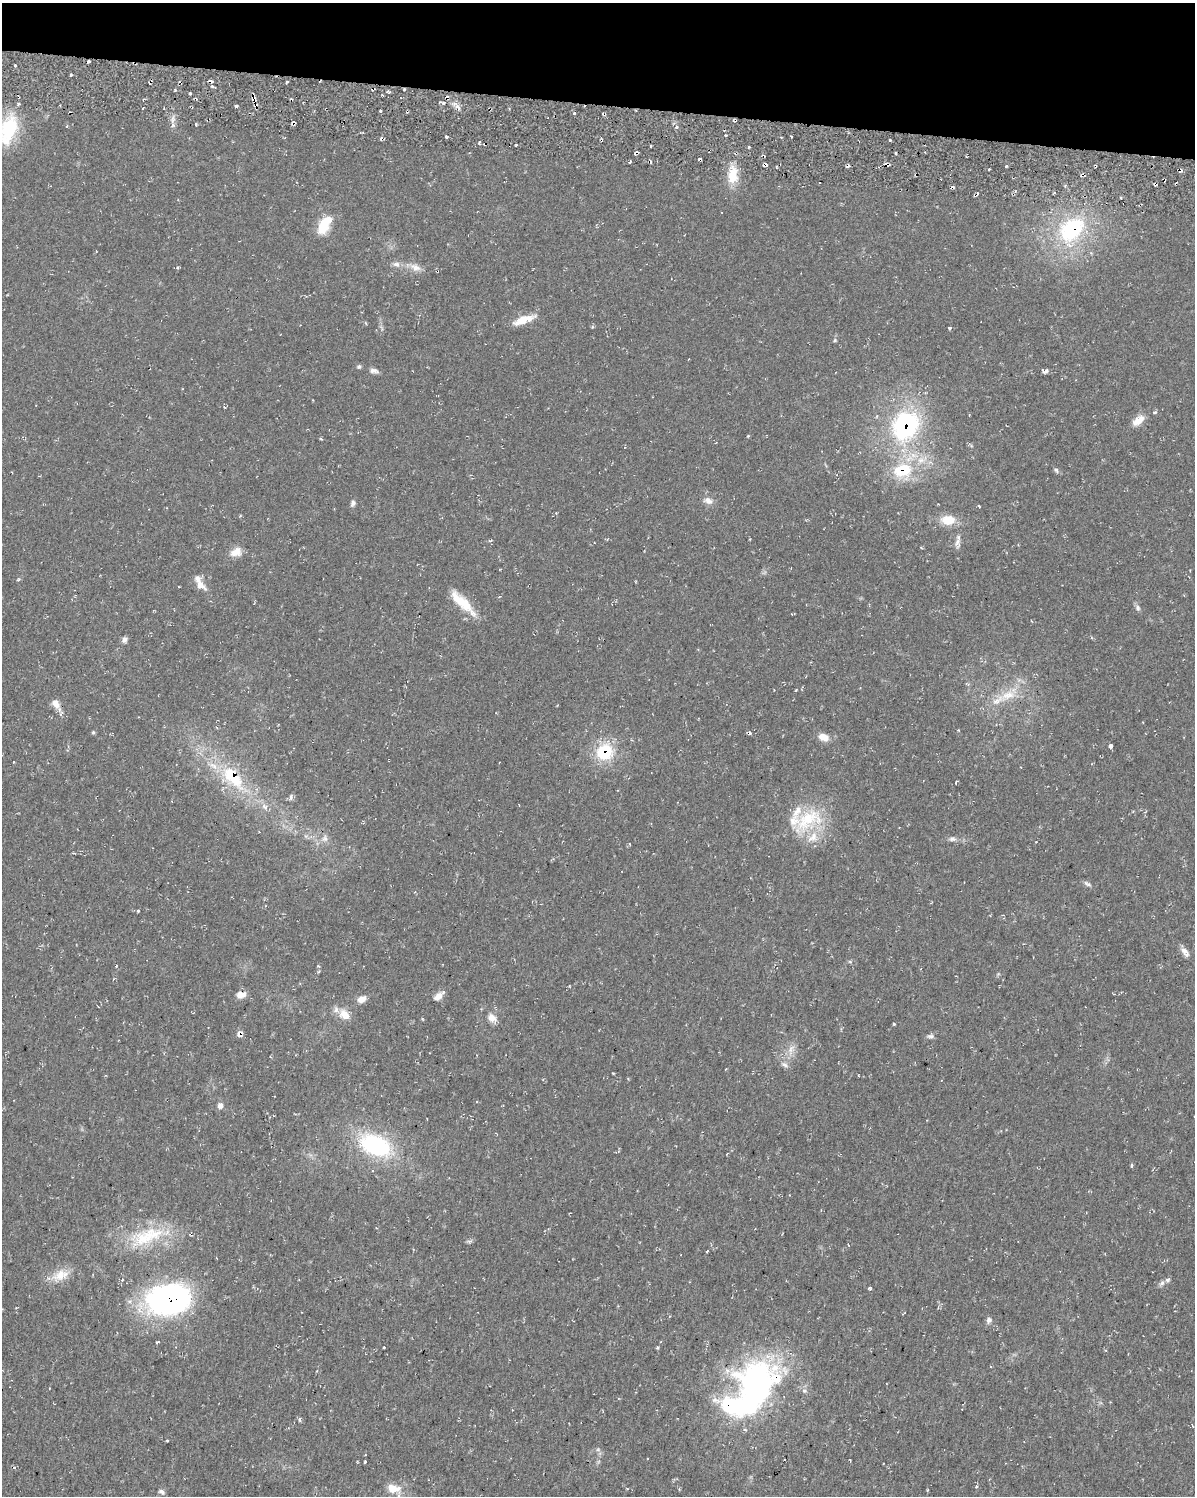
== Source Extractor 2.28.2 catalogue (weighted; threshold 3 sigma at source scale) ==
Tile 2 of 4 x 3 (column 2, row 1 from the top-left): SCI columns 1199-2391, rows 3270-4763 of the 4783 x 5045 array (HDU 1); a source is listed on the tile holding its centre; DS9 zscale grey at full resolution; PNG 1197 x 1498 px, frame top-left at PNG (2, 3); no overlay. Shown black and unused: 7% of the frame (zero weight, under 2 of 3 exposures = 2% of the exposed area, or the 3 px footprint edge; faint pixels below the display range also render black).
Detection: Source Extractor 2.28.2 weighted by HDU 2 'WHT'; one run over the whole footprint, this tile lists its part. Background 0.035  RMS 0.0055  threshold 0.0246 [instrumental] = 3 sigma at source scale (4.5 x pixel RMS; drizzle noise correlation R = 1.50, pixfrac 1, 0.0396/0.0396 arcsec/px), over >= 5 px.
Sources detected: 128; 3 inside a brighter object's white glare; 10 cosmic-ray / hot-pixel residue — not listed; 12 inside a brighter listed object's ellipse — not listed separately; the other 103 listed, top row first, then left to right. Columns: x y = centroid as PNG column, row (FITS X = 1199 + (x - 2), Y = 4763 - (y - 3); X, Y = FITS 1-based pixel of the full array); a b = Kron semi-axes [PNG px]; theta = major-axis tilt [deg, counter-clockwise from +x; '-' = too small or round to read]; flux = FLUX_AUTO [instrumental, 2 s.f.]
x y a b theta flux
88 61 3 3 - 0.94
15 65 3 2 - 0.77
71 75 3 3 - 0.64
287 82 4 3 - 0.65
212 86 4 3 - 0.86
373 89 5 2 - 0.67
387 91 4 3 - 1.2
190 94 3 2 - 0.58
254 99 7 3 -27 1.4
443 103 5 4 - 1.6
236 106 3 3 - 0.97
380 111 3 2 - 0.8
574 113 4 3 - 0.7
293 123 5 4 - 1.2
173 125 7 6 - 1.6
677 127 4 4 - 1
8 129 42 20 73 31
446 137 3 3 - 0.91
890 140 3 2 - 0.68
749 147 3 2 - 0.74
699 159 4 2 - 1.1
630 162 4 2 - 0.55
765 164 4 4 - 1.9
887 164 6 3 -23 1.5
1006 166 4 3 - 0.7
733 176 22 14 86 11
323 226 19 14 80 11
1072 229 37 26 47 56
396 264 10 6 0 2.4
415 267 17 10 -22 5
177 268 4 4 - 0.84
523 320 26 8 19 9.9
950 328 5 4 - 0.65
835 340 5 4 - 1.1
359 367 5 5 - 0.98
374 371 12 6 -8 2.1
1046 371 5 4 - 2.1
1155 412 6 3 1 0.74
1138 421 15 8 38 6.5
905 426 34 28 66 79
902 470 23 16 17 24
1056 470 8 5 -47 1.2
39 476 4 2 - 0.39
708 501 13 8 -19 3.4
353 503 8 5 76 1.6
979 506 4 3 - 0.47
948 520 16 11 -2 9.6
957 542 15 7 -82 3
921 547 4 3 - 0.52
236 552 16 11 22 5.6
200 585 19 9 -41 5.2
462 602 41 11 -44 15
1138 608 8 6 -70 1.6
124 640 7 5 58 2.1
1008 695 27 13 25 13
56 704 17 9 -53 4.8
93 732 5 4 - 0.75
824 737 13 9 -18 5.5
1110 746 5 4 - 1.5
605 752 21 18 48 25
14 762 4 2 - 0.33
233 777 35 17 -49 31
291 797 8 4 89 1.1
264 806 9 7 -59 2.7
808 819 49 26 35 33
325 838 10 7 66 2.6
952 839 10 7 2 2
1087 884 11 5 -27 1.6
138 911 4 4 - 0.64
1184 951 11 9 -39 3.2
850 962 5 4 - 0.85
241 995 12 8 6 4.3
438 997 13 8 41 4
361 999 10 7 28 4.2
344 1015 15 11 -39 6.9
492 1018 15 10 -46 4.5
894 1024 3 2 - 0.57
239 1034 7 6 - 2.6
930 1036 10 5 -3 1.5
791 1050 18 7 75 4.8
220 1106 8 7 - 2.3
375 1145 39 23 -24 54
1132 1165 6 4 85 0.77
147 1236 62 22 17 35
469 1241 8 4 0 1
707 1251 3 2 - 0.9
60 1275 27 14 26 10
1162 1283 8 7 - 1.7
870 1289 4 4 - 0.85
168 1299 33 22 9 210
989 1320 8 6 61 2
384 1347 3 3 - 1.2
657 1348 5 3 - 0.7
756 1385 56 49 54 150
300 1419 6 4 85 1.1
167 1441 3 2 - 0.59
598 1449 7 4 0 1
365 1455 3 2 - 0.44
365 1462 3 3 - 7.1
976 1487 3 3 - 0.61
393 1489 20 12 -22 9.3
627 1489 3 3 - 0.46
162 1492 9 5 -27 1.5
Overlapping masked pixels (flux is a lower limit): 14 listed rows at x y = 88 61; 373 89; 254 99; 293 123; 765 164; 887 164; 1072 229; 905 426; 902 470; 605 752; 233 777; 239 1034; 168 1299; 756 1385
Isophote crosses this tile's border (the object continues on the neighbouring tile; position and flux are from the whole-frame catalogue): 2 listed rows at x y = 8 129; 393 1489
Unlisted compact peaks at least as high as the median listed source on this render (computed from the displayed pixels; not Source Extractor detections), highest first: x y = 457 106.